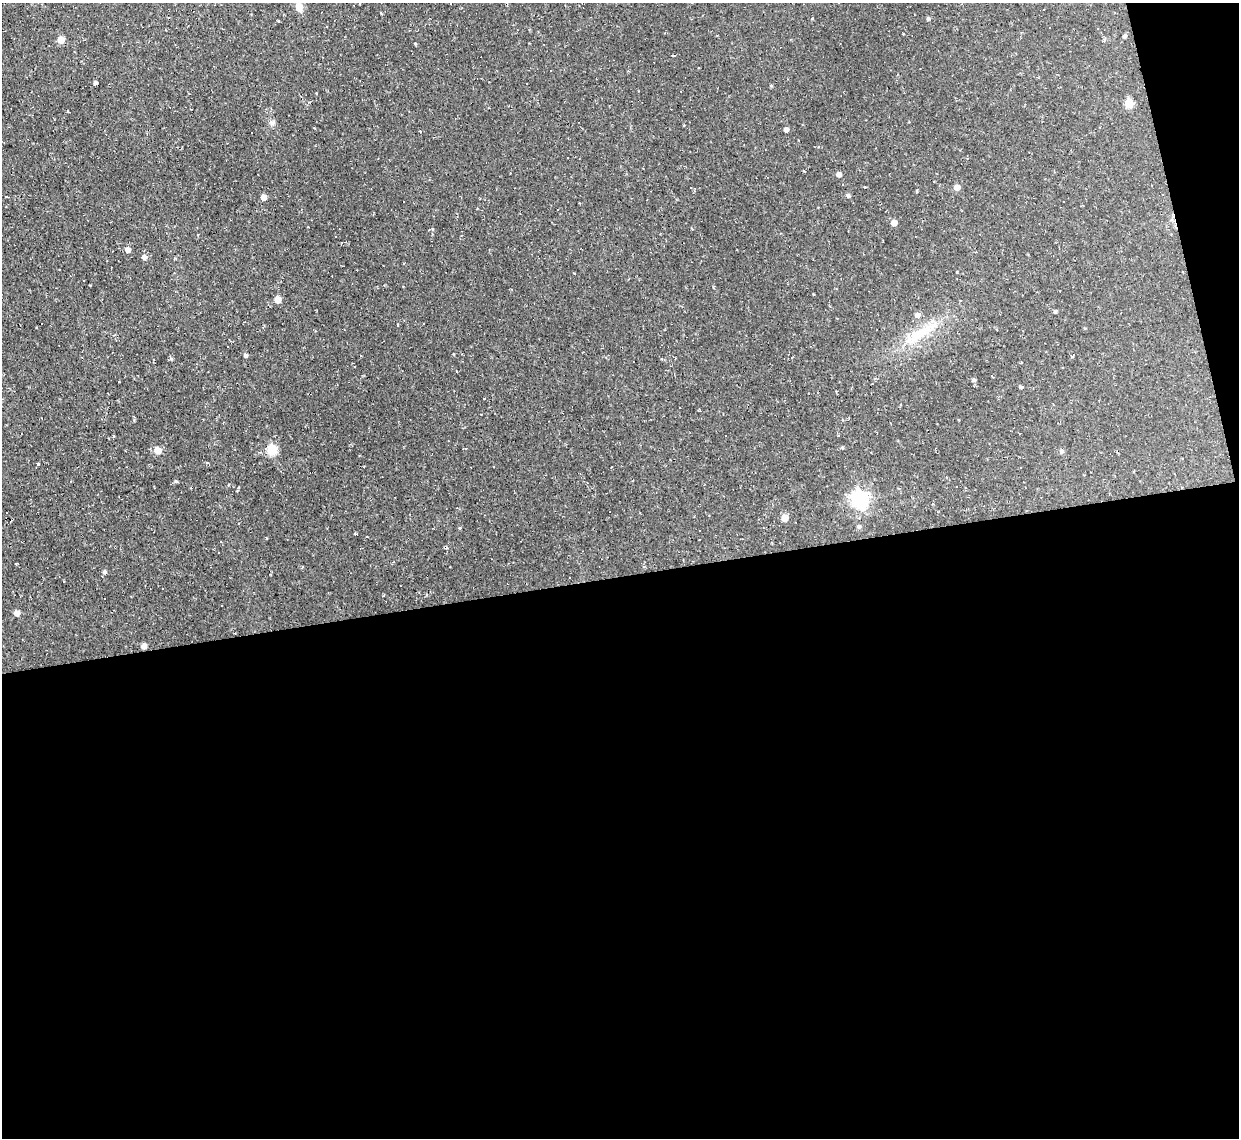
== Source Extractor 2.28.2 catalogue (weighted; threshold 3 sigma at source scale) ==
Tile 16 of 4 x 4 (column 4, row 4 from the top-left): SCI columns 3712-4948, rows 132-1267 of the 4948 x 4925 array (HDU 1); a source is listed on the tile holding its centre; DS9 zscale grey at full resolution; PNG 1241 x 1140 px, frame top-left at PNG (2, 3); no overlay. Shown black and unused: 51% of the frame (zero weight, under 2 of 3 exposures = <1% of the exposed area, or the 3 px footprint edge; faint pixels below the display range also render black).
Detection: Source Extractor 2.28.2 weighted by HDU 2 'WHT'; one run over the whole footprint, this tile lists its part. Background 0.146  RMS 0.0073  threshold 0.0329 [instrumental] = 3 sigma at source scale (4.5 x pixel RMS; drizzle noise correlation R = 1.50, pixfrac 1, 0.05/0.05 arcsec/px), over >= 5 px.
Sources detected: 82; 35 cosmic-ray / hot-pixel residue — not listed; the other 47 listed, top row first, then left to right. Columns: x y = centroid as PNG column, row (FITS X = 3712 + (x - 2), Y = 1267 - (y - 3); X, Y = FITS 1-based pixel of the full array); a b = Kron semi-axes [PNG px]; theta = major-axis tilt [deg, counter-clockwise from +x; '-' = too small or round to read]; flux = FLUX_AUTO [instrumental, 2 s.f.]
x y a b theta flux
299 7 6 5 - 15
1044 9 3 2 - 1.1
928 18 5 4 - 1.2
1124 36 4 4 - 1.5
61 40 5 5 - 11
415 43 3 3 - 4.9
673 55 3 2 - 0.89
95 82 4 3 - 2.1
771 86 5 3 - 0.72
1129 103 5 5 - 23
272 123 8 7 - 2.3
786 129 4 4 - 2.8
252 132 3 3 - 3
839 174 4 4 - 3.3
957 187 5 5 - 5.1
848 195 5 5 - 1.5
6 196 3 3 - 2.9
263 197 5 5 - 4.8
894 223 5 5 - 5.3
128 250 5 4 - 4.2
144 257 5 4 - 4.1
1182 271 3 2 - 0.57
278 299 5 5 - 7.8
1055 311 4 4 - 1.2
917 315 6 5 - 3.4
424 324 3 2 - 0.84
918 334 40 13 33 25
245 355 5 4 - 1.6
456 371 3 2 - 0.71
974 380 5 4 - 1.3
1020 387 4 3 - 1.4
484 399 3 2 - 0.95
839 436 3 2 - 1.1
272 449 5 5 - 39
157 450 6 5 - 9.7
1061 451 5 5 - 1.8
176 481 5 4 - 0.85
956 487 2 2 - 0.65
860 499 7 7 - 250
784 518 5 5 - 8.8
858 526 6 4 -13 1.2
460 528 5 3 - 0.64
355 534 3 2 - 1.8
104 572 6 5 - 1.4
569 577 2 2 - 0.64
17 613 5 5 - 4.5
144 646 5 5 - 4.2
Overlapping masked pixels (flux is a lower limit): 1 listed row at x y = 144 646
Unlisted compact peaks at least as high as the median listed source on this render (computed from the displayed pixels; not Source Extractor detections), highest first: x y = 171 359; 134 420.